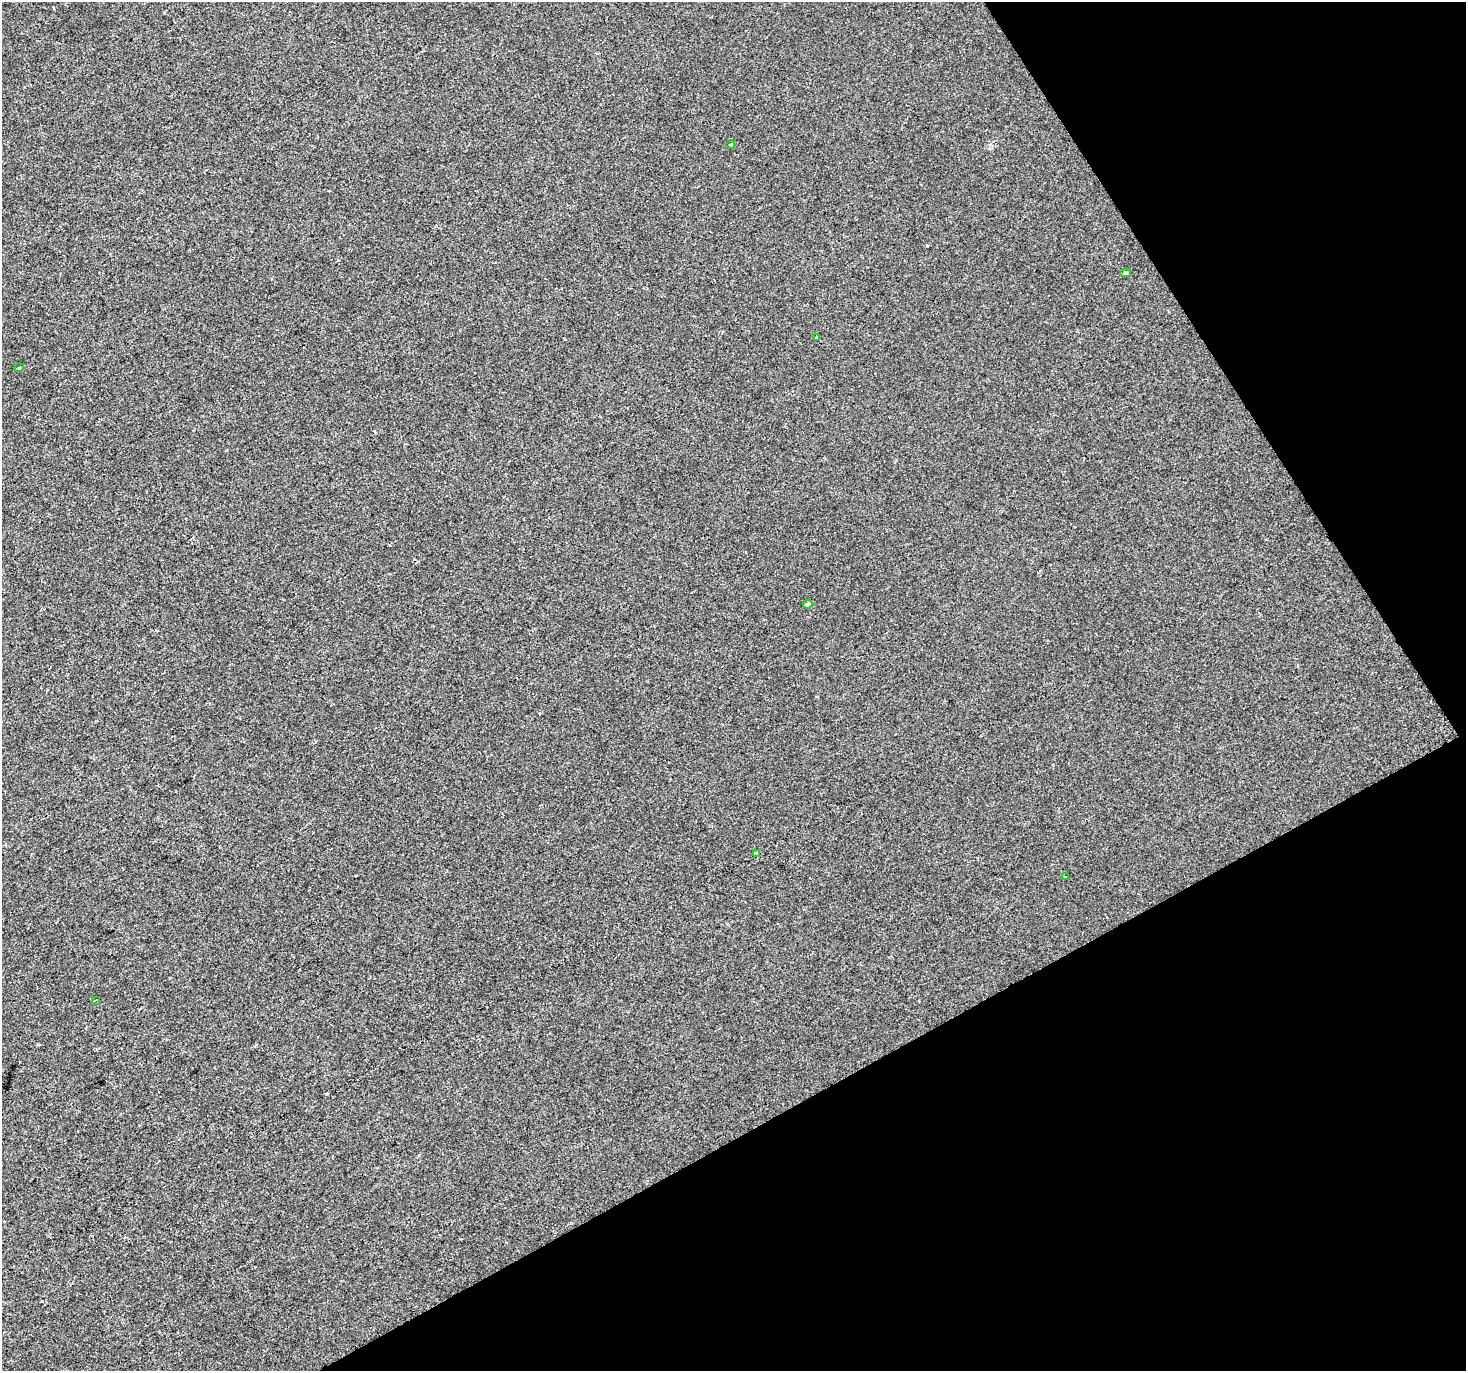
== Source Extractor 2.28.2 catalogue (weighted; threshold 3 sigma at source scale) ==
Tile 12 of 4 x 4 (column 4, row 3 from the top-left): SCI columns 4398-5861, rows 1543-2911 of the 5861 x 5763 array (HDU 1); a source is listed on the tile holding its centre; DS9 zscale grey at full resolution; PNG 1468 x 1373 px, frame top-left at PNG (2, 2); each listed source drawn as its Kron ellipse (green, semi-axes under 4 px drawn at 4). Shown black and unused: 27% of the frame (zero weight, under 2 of 3 exposures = <1% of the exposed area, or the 3 px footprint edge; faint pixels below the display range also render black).
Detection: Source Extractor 2.28.2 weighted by HDU 2 'WHT'; one run over the whole footprint, this tile lists its part. Background 4.53e-05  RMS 0.0042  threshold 0.0189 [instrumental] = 3 sigma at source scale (4.5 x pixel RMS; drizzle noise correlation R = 1.50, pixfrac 1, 0.0396/0.0396 arcsec/px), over >= 5 px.
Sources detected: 9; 1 cosmic-ray / hot-pixel residue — neither listed nor drawn; the other 8 listed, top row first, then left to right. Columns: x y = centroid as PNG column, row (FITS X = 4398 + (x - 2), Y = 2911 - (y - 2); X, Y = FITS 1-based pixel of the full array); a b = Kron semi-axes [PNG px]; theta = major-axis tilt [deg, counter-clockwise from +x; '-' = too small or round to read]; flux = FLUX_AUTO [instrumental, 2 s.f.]
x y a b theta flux
731 144 4 2 - 0.39
1126 273 5 4 - 0.8
817 338 4 3 - 0.77
19 368 5 3 - 0.35
808 604 5 4 - 1.1
756 853 3 3 - 0.65
1065 877 3 3 - 0.54
95 1000 3 3 - 0.47